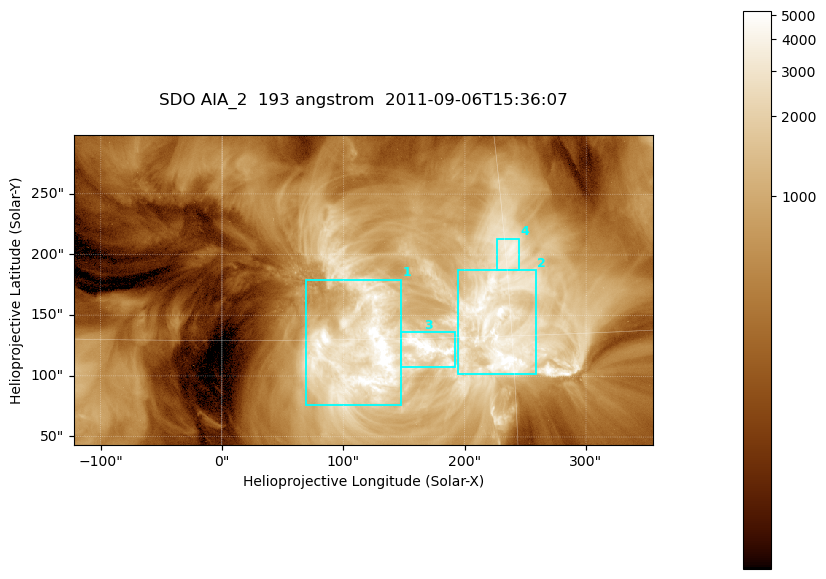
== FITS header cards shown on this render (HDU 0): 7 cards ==
TELESCOP= 'SDO     '           /
INSTRUME= 'AIA_2   '           /
WAVELNTH=                  193 /
WAVEUNIT= 'angstrom'           /
DATE-OBS= '2011-09-06T15:36:07.84' /
CTYPE1  = 'HPLN-TAN'           /
CTYPE2  = 'HPLT-TAN'           /

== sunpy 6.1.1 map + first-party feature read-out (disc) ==
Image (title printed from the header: SDO AIA_2  193 angstrom  2011-09-06T15:36:07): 794 x 424 px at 0.601 arcsec/px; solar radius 952 arcsec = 1585 px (partial field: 4.3% of the solar disc is inside the frame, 100% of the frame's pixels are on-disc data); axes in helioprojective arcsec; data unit not stated in the header (colour bar unlabelled)
Pointing: header CRPIX1/2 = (2043.76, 2047.55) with CRVAL1/2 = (0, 0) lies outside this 794 x 424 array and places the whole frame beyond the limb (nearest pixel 1.29 R_sun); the SolarSoft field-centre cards XCEN/YCEN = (116.3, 170.9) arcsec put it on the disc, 1686 arcsec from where CRPIX/CRVAL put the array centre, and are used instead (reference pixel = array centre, CRVAL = XCEN/YCEN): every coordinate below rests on XCEN/YCEN
Orientation: roll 0.0563 deg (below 1 deg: not rotated)
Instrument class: DISC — disc imager (sunpy class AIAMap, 193 A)
Bright regions (active regions / flare kernels): reference = the on-disc median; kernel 7 px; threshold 5 sigma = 2367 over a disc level ~558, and >= 1.15x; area >= 336 px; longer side >= 5 px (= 3 arcsec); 4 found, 4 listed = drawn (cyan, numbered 1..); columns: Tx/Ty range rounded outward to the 2 arcsec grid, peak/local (2 s.f.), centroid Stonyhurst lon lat
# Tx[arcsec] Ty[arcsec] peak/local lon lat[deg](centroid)
1 68..148 76..180 13 +7 +14
2 194..260 102..188 11 +14 +16
3 146..192 106..136 11 +11 +15
4 226..246 186..214 7.3 +15 +19